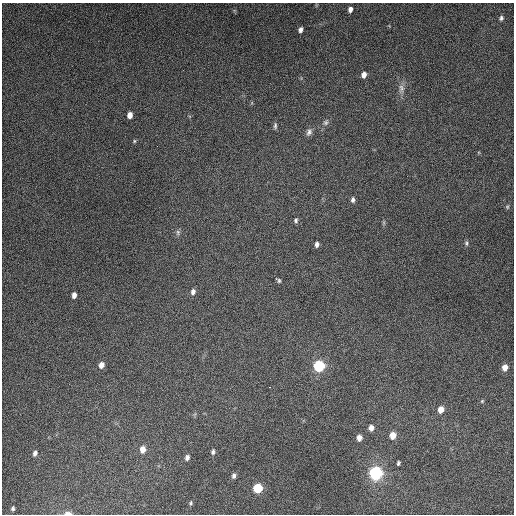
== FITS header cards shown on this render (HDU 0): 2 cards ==
NAXIS1  =                  512
NAXIS2  =                  512

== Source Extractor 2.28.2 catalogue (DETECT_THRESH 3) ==
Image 512 x 512 px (HDU 0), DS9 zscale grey, 1 PNG px = 1 image px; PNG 516 x 516 px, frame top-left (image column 1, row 512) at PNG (2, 3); no overlay
Background 5340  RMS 320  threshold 968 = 3 sigma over >= 5 px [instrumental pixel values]
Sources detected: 39; all 39 listed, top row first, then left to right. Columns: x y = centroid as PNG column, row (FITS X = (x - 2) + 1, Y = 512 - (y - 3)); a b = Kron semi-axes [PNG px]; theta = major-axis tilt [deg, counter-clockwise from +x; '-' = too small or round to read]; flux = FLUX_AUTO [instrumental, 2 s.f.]
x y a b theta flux
350 9 6 4 77 8.9e+04
501 18 5 4 - 4.5e+04
300 30 5 4 - 7.5e+04
364 75 6 5 - 1.2e+05
401 88 12 7 -89 1.1e+05
130 115 5 4 - 1.5e+05
326 122 8 7 - 6.0e+04
275 126 9 5 89 4.9e+04
309 132 10 7 64 8.6e+04
134 141 5 4 - 2.8e+04
353 200 6 4 -89 6.1e+04
507 207 6 5 - 3.0e+04
296 220 6 5 - 4.4e+04
178 232 8 5 85 5.1e+04
466 243 7 5 -80 4.0e+04
317 244 5 4 - 7.3e+04
278 280 7 3 -37 3.9e+04
193 292 7 5 76 8.5e+04
74 295 6 4 83 1.0e+05
101 365 6 5 - 1.4e+05
319 366 8 8 - 1.1e+06
505 367 6 5 - 1.7e+05
269 387 2 2 - 1.5e+04
482 401 5 3 - 2.2e+04
441 409 7 6 - 1.8e+05
371 428 6 5 - 1.2e+05
393 435 7 6 - 2.3e+05
359 438 6 5 - 1.2e+05
143 449 7 5 83 1.8e+05
213 452 6 5 - 5.0e+04
35 453 6 5 - 7.4e+04
187 457 6 5 - 7.2e+04
398 463 4 3 - 3.8e+04
376 473 10 10 - 1.6e+06
234 476 6 5 - 6.3e+04
258 488 7 6 - 6.8e+05
191 503 6 4 74 3.1e+04
13 508 4 3 - 3.9e+04
68 513 8 3 -2 1.3e+05
At the frame edge (FLAGS 8, measured only in part): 1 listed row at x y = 68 513